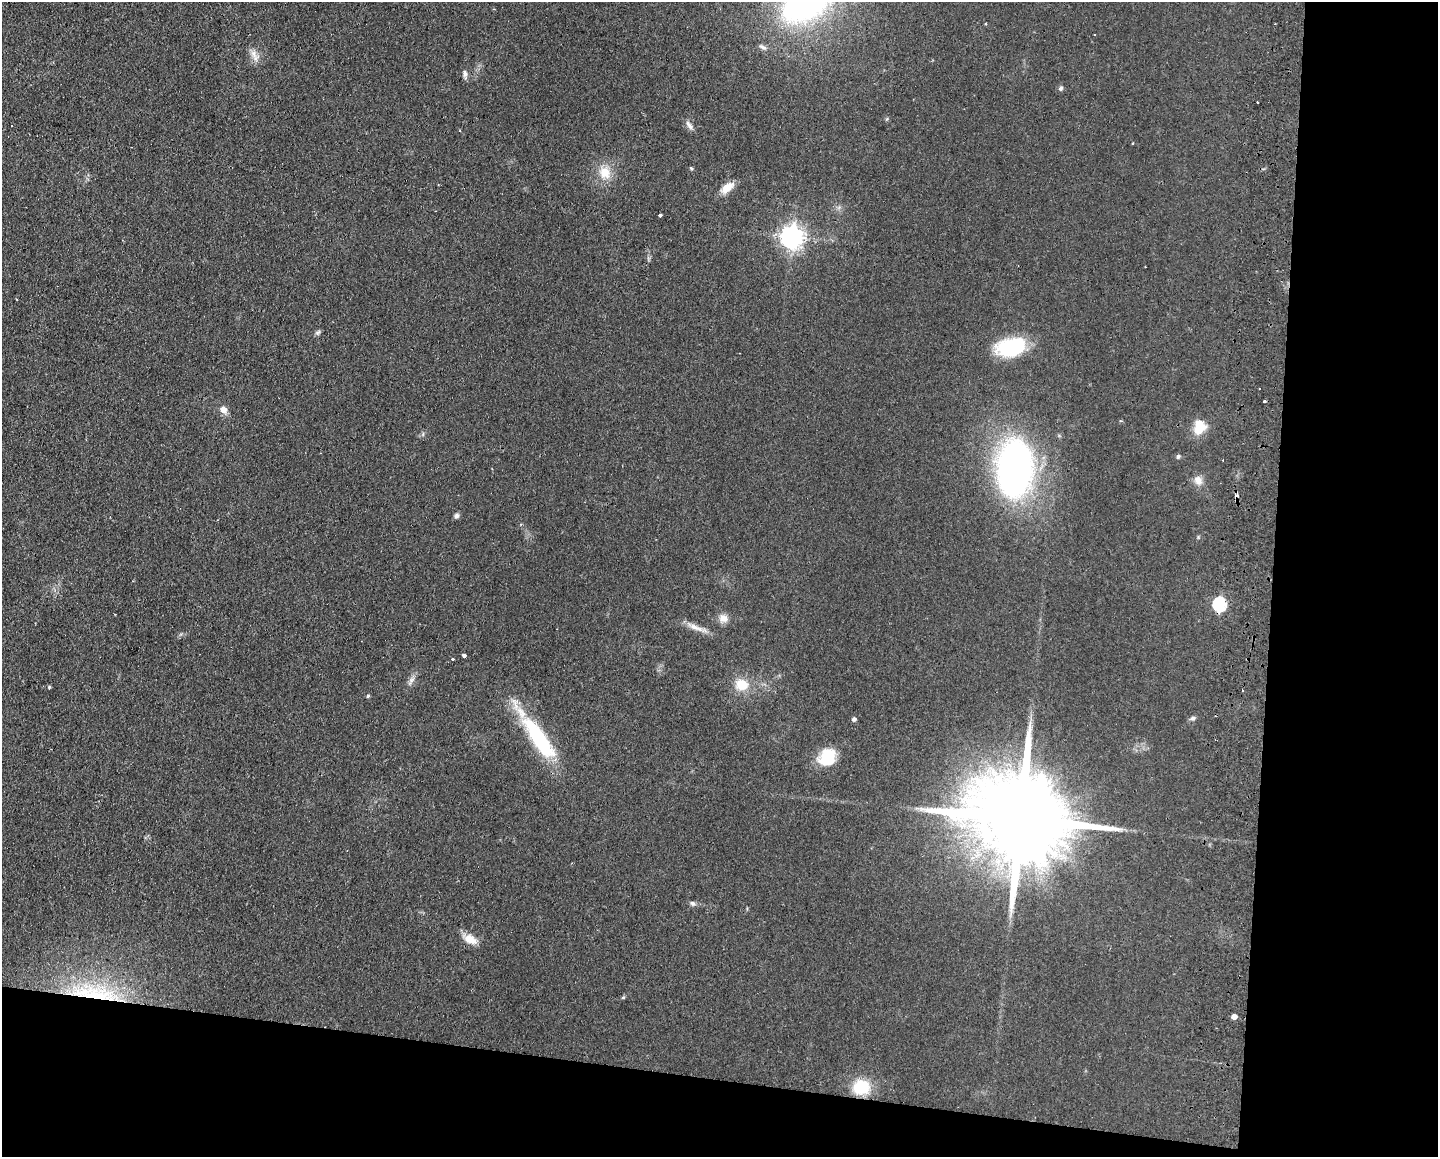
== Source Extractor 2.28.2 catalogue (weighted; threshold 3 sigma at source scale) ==
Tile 12 of 3 x 4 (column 3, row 4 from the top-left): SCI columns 3042-4477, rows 9-1163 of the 4757 x 4636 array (HDU 1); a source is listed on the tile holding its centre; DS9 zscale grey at full resolution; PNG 1440 x 1159 px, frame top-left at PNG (2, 2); no overlay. Shown black and unused: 18% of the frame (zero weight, under 2 of 3 exposures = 3% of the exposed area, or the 3 px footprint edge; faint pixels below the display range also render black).
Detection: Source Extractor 2.28.2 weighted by HDU 2 'WHT'; one run over the whole footprint, this tile lists its part. Background 0.0578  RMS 0.01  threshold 0.0467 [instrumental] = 3 sigma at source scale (4.5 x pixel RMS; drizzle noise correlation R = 1.50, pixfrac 1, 0.05/0.05 arcsec/px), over >= 5 px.
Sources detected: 48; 1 inside a brighter object's white glare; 2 cosmic-ray / hot-pixel residue — not listed; the other 45 listed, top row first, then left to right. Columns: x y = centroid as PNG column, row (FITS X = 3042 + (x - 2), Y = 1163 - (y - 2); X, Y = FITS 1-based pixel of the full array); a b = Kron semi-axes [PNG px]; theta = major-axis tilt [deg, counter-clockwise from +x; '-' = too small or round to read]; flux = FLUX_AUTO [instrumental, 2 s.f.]
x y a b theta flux
1095 34 2 2 - 0.98
762 47 11 5 -24 2.9
253 54 11 8 -58 6.7
465 73 11 7 -80 3.6
1061 88 7 5 68 2.1
1258 102 3 2 - 1.2
887 119 6 4 -74 1.2
689 125 14 6 -54 4.3
691 168 5 4 - 1.4
605 173 18 16 -73 18
727 188 17 9 40 12
660 215 3 3 - 15
792 237 8 7 - 760
1145 267 2 2 - 0.64
318 332 9 4 44 2.1
1011 347 35 20 11 62
1264 402 3 3 - 4.3
223 409 8 7 - 7.5
1199 427 17 13 75 20
1178 456 5 4 - 2.3
1015 469 48 29 85 400
1198 480 13 11 -60 7.9
457 515 6 6 - 2.9
1220 604 6 6 - 130
114 614 3 2 - 1.1
723 618 12 11 - 7.4
695 627 24 7 -22 9.7
464 655 3 3 - 7.1
452 659 3 3 - 1.5
411 680 13 5 58 4.4
742 685 16 14 -20 20
49 687 4 3 - 1.7
1243 691 3 2 - 0.89
368 696 4 3 - 1.5
1193 718 6 6 - 2.5
854 719 4 4 - 2.7
539 738 64 17 -56 91
827 758 21 17 54 33
1019 819 33 20 -11 28000
692 903 8 6 -32 2.5
470 939 18 10 -27 12
94 993 78 19 -8 100
623 997 5 3 - 1.1
1234 1016 4 4 - 6.6
861 1087 20 18 7 33
Overlapping masked pixels (flux is a lower limit): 1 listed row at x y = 94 993